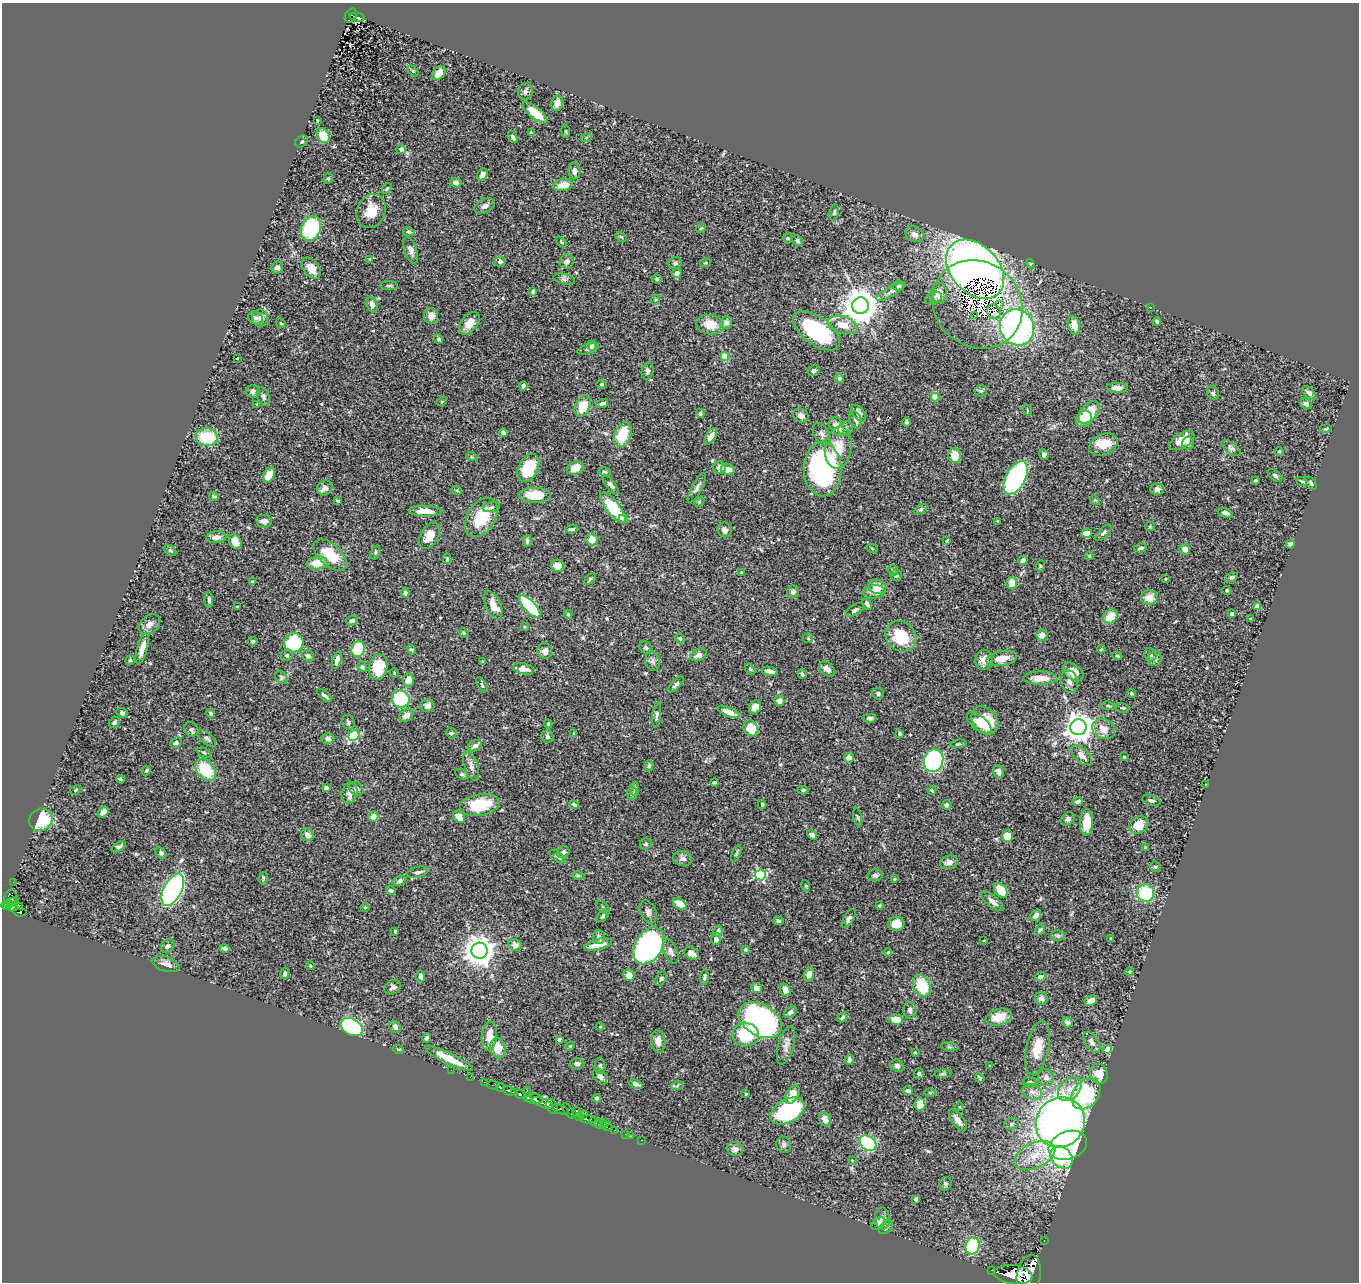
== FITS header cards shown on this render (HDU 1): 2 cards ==
NAXIS1  =                 1357
NAXIS2  =                 1280

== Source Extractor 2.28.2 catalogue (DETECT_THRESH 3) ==
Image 1357 x 1280 px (HDU 1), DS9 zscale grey, 1 PNG px = 1 image px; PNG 1361 x 1284 px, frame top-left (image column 1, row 1280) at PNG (2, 3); each listed source drawn as its Kron ellipse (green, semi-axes under 4 px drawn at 4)
Background 0.509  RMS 0.024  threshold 0.0724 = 3 sigma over >= 5 px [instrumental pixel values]
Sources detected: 486; all 486 listed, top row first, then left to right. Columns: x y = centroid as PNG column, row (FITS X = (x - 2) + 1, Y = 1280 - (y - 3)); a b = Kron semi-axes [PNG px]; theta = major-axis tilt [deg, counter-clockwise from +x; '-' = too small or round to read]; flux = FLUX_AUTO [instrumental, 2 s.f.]
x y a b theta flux
351 16 7 5 59 58
357 17 7 3 -11 57
413 71 6 4 -45 1.8
439 73 8 5 46 17
525 91 8 7 - 4.8
557 103 8 6 75 11
535 113 15 5 -39 32
317 120 3 2 - 1.4
566 131 6 3 -82 1.7
531 133 4 4 - 1.5
323 135 8 6 -61 30
513 137 6 4 -67 3
586 138 6 3 20 2
302 142 7 5 40 3.4
401 149 5 5 - 4.4
574 171 8 6 -86 7.9
482 174 6 5 - 8.5
328 178 6 4 66 2.3
456 183 6 5 - 6.9
563 185 10 6 12 22
387 188 6 3 57 1.8
485 206 11 7 28 7.2
371 211 17 14 67 31
834 212 8 4 80 3.4
311 228 13 9 67 110
701 228 5 4 - 2
409 232 6 4 -14 2.5
914 234 9 7 -26 9.1
621 237 6 3 -37 1.7
788 238 5 3 - 1.6
797 241 6 4 -49 2.8
561 242 6 4 -38 2.1
411 250 14 6 -71 7.5
369 260 4 2 - 1.5
500 261 5 5 - 4.9
567 262 7 6 - 7.4
675 263 7 5 27 4.3
705 263 5 3 - 1.5
1030 264 5 3 - 1.9
277 267 6 5 - 6
311 268 12 7 -52 17
975 269 34 23 -47 1500
677 273 5 4 - 8.4
564 279 11 5 -12 4.2
657 279 5 4 - 2.6
389 286 9 3 0 2.3
898 286 6 4 2 2.8
533 291 4 4 - 3.9
891 292 16 5 30 6.9
939 293 10 7 -90 17
934 298 8 5 23 4
655 300 5 3 - 1.6
977 304 47 42 -40 95
372 305 8 5 -72 8.9
999 305 3 2 - 1.1
861 306 8 8 - 3800
1150 307 3 2 - 1
994 312 8 6 -61 3.3
974 315 2 2 - 1.8
431 316 8 7 - 9.7
255 318 8 6 -20 4.5
260 318 8 8 - 6.8
1157 321 4 3 - 3
281 323 5 3 - 1.5
469 323 13 8 52 18
726 323 6 5 - 7.6
710 325 14 9 -8 26
842 325 15 8 -17 23
1074 325 9 6 -76 17
1017 327 18 16 -62 490
817 331 27 14 -36 130
439 339 5 4 - 4.6
592 346 5 5 - 2.4
588 349 11 5 19 5.1
725 356 4 4 - 47
237 358 3 2 - 1.1
647 371 9 5 78 4.9
814 371 6 5 - 4.1
839 378 5 4 - 3.2
601 384 5 4 - 3.2
523 386 4 3 - 3.4
1117 388 10 5 -3 9.7
253 391 7 6 - 6.9
981 391 6 5 - 2.8
1213 393 7 6 - 3.6
1309 393 8 5 -42 5.3
263 397 10 6 -68 5
935 397 4 4 - 36
442 401 5 3 - 1.5
602 403 6 4 17 4.7
257 404 3 3 - 1.7
1306 404 6 5 - 5
583 406 11 7 65 33
1027 410 5 3 - 1.5
1089 412 13 8 48 53
700 413 5 4 - 2.3
858 413 9 5 -53 7.5
801 415 8 6 -33 8.2
1084 419 9 7 51 17
856 420 9 5 -65 4.9
907 422 5 4 - 2.9
837 426 10 6 -62 17
846 428 8 7 - 4.9
1326 429 6 3 9 1.7
503 433 4 4 - 6.7
623 434 13 8 69 53
821 434 12 7 -61 6
711 436 9 4 58 9.4
207 437 11 9 -7 62
1182 440 14 7 31 24
1188 443 6 5 - 6.1
1103 444 15 10 23 25
838 448 21 13 82 35
1231 448 11 5 -36 5.1
1279 451 4 3 - 1.4
1044 454 5 4 - 4.3
955 455 7 6 - 25
472 457 6 3 -18 1.8
528 468 15 9 63 65
575 468 9 6 25 21
719 468 6 6 - 9.8
728 469 7 5 -16 12
823 469 27 19 -89 290
605 472 6 4 -17 2.2
269 475 8 5 61 24
1275 475 8 5 -38 3.7
1016 478 18 9 62 270
1255 480 3 3 - 2.2
1302 481 6 3 -19 2
1311 483 7 4 -56 3.3
611 485 11 4 -50 4.7
325 488 8 7 - 7.5
697 488 16 5 62 6.3
1157 489 6 6 - 6.2
457 491 5 3 - 1.7
535 495 16 7 -1 38
214 496 5 3 - 1.9
1095 500 5 4 - 1.9
338 501 4 3 - 1.9
699 502 6 4 47 2
491 507 9 5 11 3.7
613 508 18 7 -52 72
921 509 7 4 31 2.7
425 511 16 5 -1 21
1225 513 8 4 -19 5.3
481 517 21 14 58 58
623 519 4 4 - 13
264 521 8 6 -9 6
998 521 3 3 - 2
1150 526 5 4 - 1.8
572 529 6 3 5 3
725 530 7 7 - 5
1086 533 5 4 - 16
1103 533 10 4 46 5
430 536 14 9 60 22
216 537 10 6 3 9.9
592 539 6 6 - 17
527 541 6 3 88 3.7
947 541 4 3 - 1.6
235 542 8 5 -60 18
1290 544 4 4 - 4.4
872 548 5 3 - 1.5
1140 548 6 3 13 3.1
1185 549 5 5 - 10
170 550 7 4 -40 2.5
375 552 7 4 71 2.8
330 555 20 11 -42 51
1089 556 4 3 - 1.5
447 559 5 4 - 2.3
1023 560 5 4 - 6.7
317 563 10 6 8 27
558 566 7 6 - 15
1040 566 6 3 72 1.6
893 570 6 4 -48 2.4
742 572 3 2 - 1.8
896 576 6 5 - 3
1232 577 6 4 24 4.4
590 579 7 4 45 2.1
1165 579 4 3 - 1.2
252 582 4 4 - 1.9
1012 583 6 5 - 17
877 587 9 7 -15 19
1227 590 5 4 - 1.8
793 592 6 5 - 4.8
874 592 11 6 5 9.3
405 593 5 4 - 3.1
1149 598 8 7 - 19
209 600 8 4 -87 2.8
867 604 6 4 -62 4.4
493 605 15 7 -65 19
530 606 14 6 -46 130
1257 606 4 3 - 9.4
237 607 3 2 - 1.3
855 610 10 5 31 4.5
568 614 4 4 - 2.1
1232 614 3 3 - 3
1110 617 8 6 42 30
1250 619 3 2 - 1.6
352 620 6 4 21 3.9
149 624 12 8 40 9.3
525 627 3 3 - 1.5
464 633 5 4 - 2
1042 635 6 5 - 11
901 636 16 14 -44 58
808 638 5 5 - 2.2
680 639 5 4 - 2.3
253 641 5 3 - 2.2
294 643 10 9 - 110
646 647 7 5 -42 3
142 648 16 5 74 16
358 649 8 6 73 63
1101 649 4 3 - 1.5
411 650 5 4 - 2.3
545 651 8 7 - 9.1
287 655 6 5 - 3.5
698 655 9 5 19 7.2
1150 655 7 5 -51 3.5
308 656 6 5 - 3.2
1117 656 5 3 - 2.1
1002 658 15 7 10 19
1155 659 7 6 - 5
130 660 5 4 - 1.8
337 660 9 4 72 7.4
984 660 10 9 - 13
483 661 4 3 - 1.7
653 661 10 7 -78 5.9
362 667 5 4 - 3.6
378 667 13 9 78 51
524 669 11 5 -11 12
750 669 6 4 -45 2.1
827 669 9 6 -39 7.9
770 671 8 4 -11 9.6
1073 672 11 7 -39 15
394 673 5 3 - 1.3
802 674 5 3 - 3.8
281 677 7 5 -46 2.8
1040 678 17 6 0 23
409 680 7 5 80 14
1069 682 11 8 -78 8.1
482 685 8 3 -61 2.3
676 685 10 4 46 4.2
1131 693 4 4 - 2.7
878 694 6 5 - 3.9
325 696 9 4 -39 4.5
401 699 9 8 - 92
779 701 5 5 - 9.3
427 706 7 6 - 8.2
1108 706 6 3 -9 1.9
755 707 7 5 55 10
1123 708 7 4 -15 2.4
729 712 12 4 -22 15
122 713 6 4 -19 3.1
210 713 4 4 - 2.5
406 715 8 6 41 9
657 715 12 4 84 4.4
870 718 6 4 -1 3.6
985 720 15 12 -50 48
114 722 6 5 - 3.4
348 722 7 6 - 3.9
979 723 15 7 -41 22
548 724 4 3 - 2
1078 727 8 8 - 2000
191 729 8 6 -52 3.8
751 729 8 7 - 27
1104 729 12 9 -28 18
451 733 5 5 - 2.2
899 733 3 3 - 2.1
574 734 3 3 - 2.9
354 736 6 5 - 130
547 737 6 6 - 3.6
207 738 11 5 -38 5.6
328 738 6 5 - 5.2
176 743 6 5 - 3
959 744 8 3 5 2.1
475 746 7 5 25 4.8
204 753 7 4 -23 2.6
1081 755 12 6 -43 9.9
1124 757 3 3 - 1.4
849 758 5 4 - 13
933 761 11 9 70 240
471 766 15 6 -72 8.6
649 766 5 4 - 2.5
146 770 5 4 - 2.3
206 770 12 9 -51 60
999 772 7 5 -73 6.7
461 774 7 4 -28 3
121 779 4 2 - 1.9
715 782 4 3 - 2.4
1206 785 3 2 - 3.4
326 788 4 4 - 7.1
356 789 8 6 -41 5.8
635 789 7 3 89 3.3
76 790 6 4 28 2
803 790 5 4 - 2.5
932 791 4 3 - 3
349 793 10 8 76 9.3
632 794 6 5 - 3.1
1077 801 5 4 - 3.8
1151 801 9 5 -15 3.5
762 804 4 3 - 2.2
480 805 20 11 9 63
574 805 5 4 - 3
946 805 5 4 - 2.8
103 812 6 4 40 9.1
373 817 5 5 - 13
459 817 7 5 -46 13
857 817 9 3 -79 2.7
1068 819 8 5 40 4.5
41 820 12 11 - 77
1087 822 13 6 86 26
1139 825 10 8 32 30
307 835 7 5 -46 7
812 835 5 4 - 8.1
1007 836 6 5 - 28
646 844 6 5 - 3.3
118 847 8 4 33 4.4
1145 848 4 3 - 2.4
563 852 6 5 - 3.9
161 853 6 4 -46 3.7
736 853 8 3 66 2.6
558 857 10 4 -35 3.7
683 859 9 7 -12 6.2
949 862 9 6 11 8.3
1155 867 6 5 - 2.3
418 872 11 5 15 5.9
578 875 6 4 0 2.2
760 875 5 5 - 180
875 875 7 6 - 4.7
263 878 6 4 74 1.9
894 879 3 3 - 1.5
400 881 6 5 - 5.1
13 882 2 2 - 4.5
806 886 6 3 -73 1.7
173 890 17 9 63 420
391 890 5 4 - 3.6
1001 890 8 5 -50 38
1145 893 9 8 - 81
11 898 8 6 -86 260
992 901 13 5 -41 10
10 902 8 4 12 180
680 904 7 5 -33 26
6 905 5 4 - 230
879 906 4 3 - 1.8
12 907 6 4 -18 130
20 907 3 2 - 7
365 907 4 4 - 1.7
603 907 8 5 -43 3.5
20 912 7 4 -9 110
648 912 12 7 -67 6.5
1036 915 6 5 - 8.8
603 916 7 4 48 3.3
849 919 10 5 60 5.5
779 921 5 4 - 2.3
896 924 8 7 - 23
1040 930 6 3 50 2.7
395 931 3 3 - 1.9
718 931 6 4 61 4.1
1058 936 7 5 0 3.4
599 937 7 6 - 5.6
1111 938 3 3 - 1.5
716 939 6 4 77 10
984 940 3 2 - 0.93
598 944 14 5 14 21
515 945 7 6 - 9.1
168 946 7 6 - 4.3
649 946 20 13 59 380
225 948 5 4 - 3.4
745 949 4 3 - 1.7
479 951 8 8 - 2400
671 951 12 6 -68 7.7
888 952 4 2 - 1.7
691 953 8 5 -35 10
166 964 14 7 -17 9.8
310 966 4 3 - 1.4
1130 972 4 3 - 1.4
285 973 6 4 79 3.3
809 974 7 5 76 8.1
629 975 6 5 - 16
420 976 5 4 - 6.5
704 977 7 4 86 3.2
1040 977 5 4 - 6.7
661 979 8 5 63 3.3
922 986 11 8 -64 56
393 987 8 7 - 4.5
756 988 5 4 - 8.9
785 990 6 5 - 14
1041 998 6 6 - 6.6
1091 1001 6 5 - 15
910 1010 8 6 -81 6.2
790 1012 7 5 35 4.9
842 1017 5 3 - 2.4
999 1017 13 8 16 27
896 1019 7 5 -5 19
760 1020 23 15 -31 490
1068 1022 5 5 - 4.5
352 1027 12 8 -29 290
395 1027 6 5 - 4.3
600 1027 4 3 - 1.1
746 1035 13 11 -2 66
489 1036 14 7 84 19
426 1038 5 4 - 3.7
559 1039 3 3 - 2.7
658 1041 11 7 -85 11
1092 1042 12 6 -55 7.5
786 1045 19 8 75 11
570 1046 4 4 - 1.7
949 1047 8 4 -10 3
498 1048 10 7 -77 28
1038 1048 27 11 77 31
398 1049 6 3 -18 1.6
1107 1049 4 4 - 14
915 1052 3 2 - 1.4
449 1058 26 5 -26 37
849 1060 5 4 - 3.6
577 1064 7 5 -2 5.2
600 1066 8 5 -84 3.5
897 1066 7 6 - 4.6
989 1066 3 2 - 0.95
451 1070 2 2 - 4.4
919 1074 5 5 - 3.4
943 1074 8 3 0 2.3
1099 1074 10 8 -72 24
600 1076 9 5 -51 6.7
470 1077 2 2 - 4.1
980 1078 5 3 - 1.9
1046 1078 8 7 - 8.7
484 1082 2 2 - 9.6
1030 1082 6 5 - 2.8
636 1084 7 3 -18 5.9
493 1085 6 2 -15 62
677 1086 6 3 20 2
501 1088 5 3 - 110
1070 1089 14 9 44 18
527 1090 2 2 - 7.1
509 1091 6 3 -25 350
908 1091 5 4 - 4.1
1032 1092 10 7 -20 9.3
515 1093 3 3 - 190
930 1093 5 3 - 2
520 1094 4 3 - 370
746 1094 3 3 - 1.4
793 1094 10 6 63 21
1086 1094 17 12 52 160
527 1097 4 3 - 270
597 1098 4 4 - 4.3
534 1099 9 5 -1 750
543 1103 11 4 -21 410
920 1104 6 5 - 24
552 1106 7 5 -67 210
960 1107 4 2 - 1.2
561 1109 9 3 -20 99
568 1111 9 4 -57 180
787 1111 18 11 29 150
576 1112 5 2 - 46
583 1114 3 2 - 31
580 1117 4 3 - 150
587 1119 8 3 -5 520
825 1119 7 5 -64 13
958 1120 13 6 -54 12
595 1122 6 4 -30 460
605 1122 3 2 - 28
1060 1122 26 24 55 1200
600 1124 6 3 -20 200
1011 1124 7 5 19 3.9
607 1126 6 3 -30 67
615 1130 3 2 - 18
625 1134 2 2 - 4.1
630 1136 3 2 - 9.5
642 1140 3 2 - 13
868 1143 9 7 -37 140
783 1145 8 7 - 5
1068 1145 20 14 20 420
735 1149 8 6 -18 6.6
1035 1156 22 12 25 33
1062 1157 12 9 -47 75
852 1160 4 4 - 1.2
945 1184 7 6 - 3.4
916 1199 4 4 - 4.4
882 1218 11 7 -84 6.3
878 1223 8 5 38 5.5
886 1227 8 5 45 4.1
1044 1241 3 2 - 9.4
972 1246 8 7 - 86
992 1270 3 2 - 59
1029 1274 19 12 80 3600
1013 1275 19 9 -8 3500
At the frame edge (FLAGS 8, measured only in part): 1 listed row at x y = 1029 1274